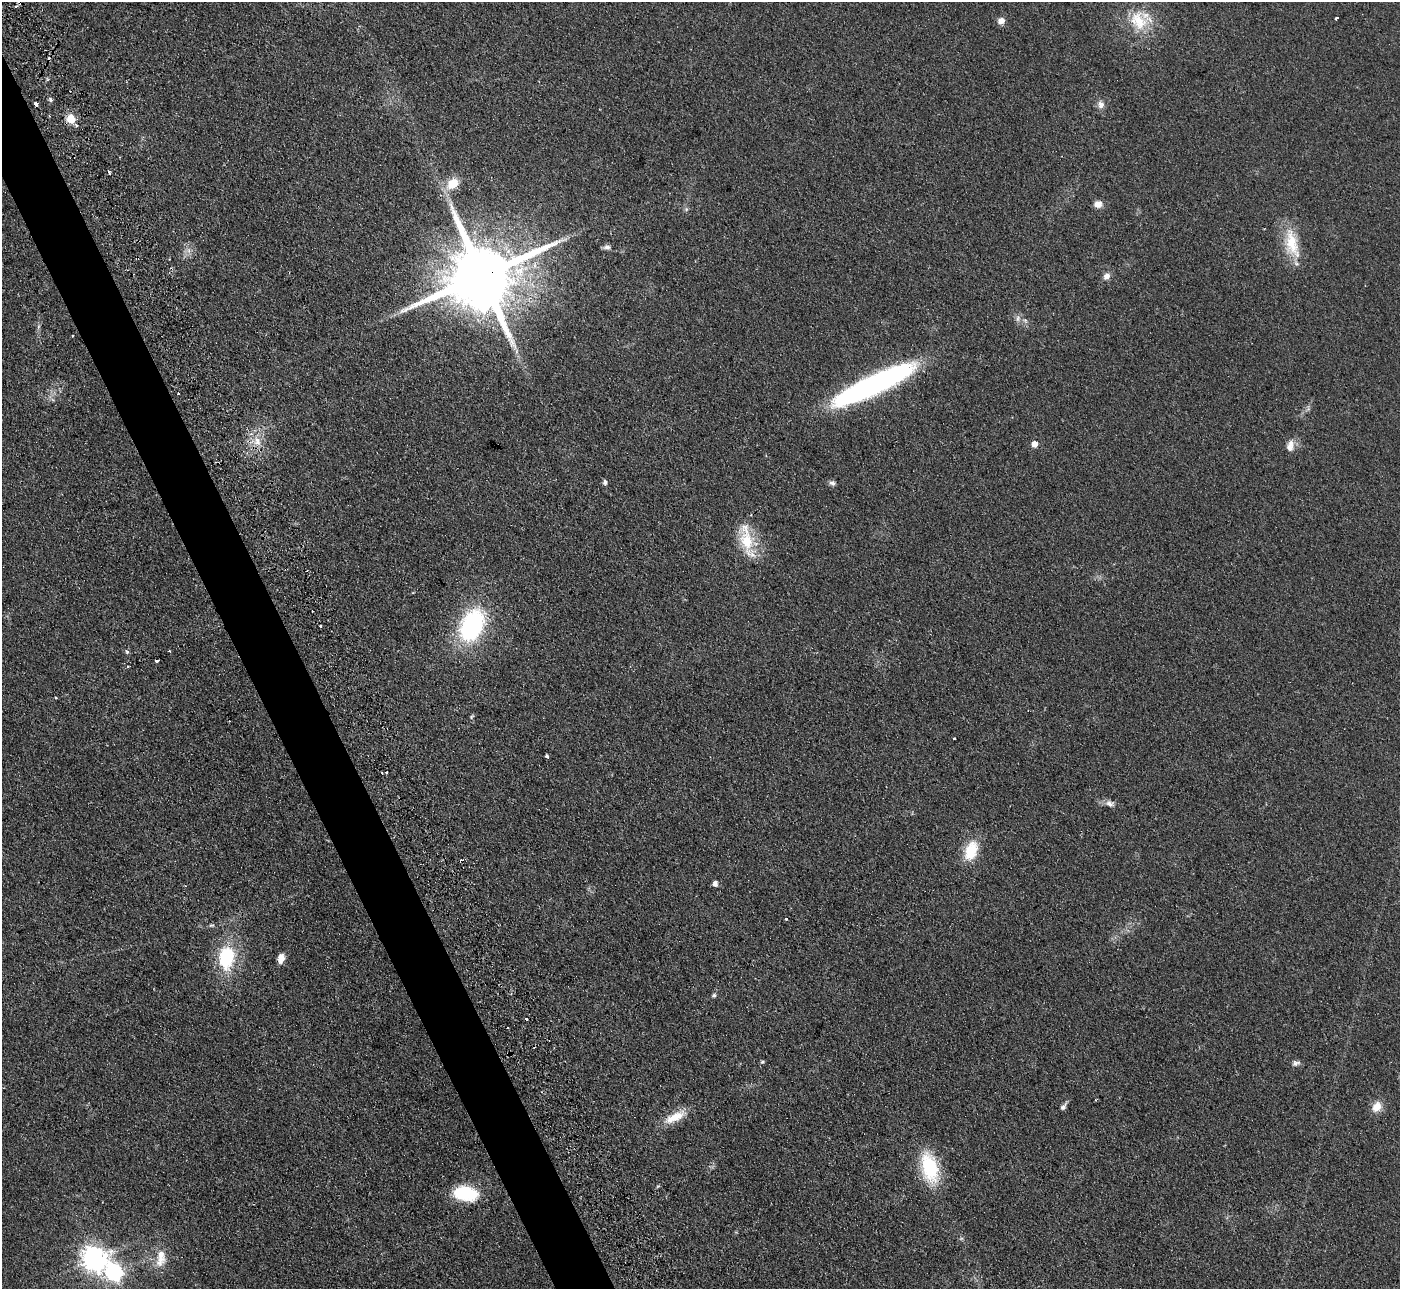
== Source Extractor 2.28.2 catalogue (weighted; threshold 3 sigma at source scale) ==
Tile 11 of 4 x 4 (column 3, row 3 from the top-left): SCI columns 2799-4196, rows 1574-2860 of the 5647 x 5607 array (HDU 1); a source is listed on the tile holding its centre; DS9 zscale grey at full resolution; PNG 1402 x 1291 px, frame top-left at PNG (2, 2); no overlay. Shown black and unused: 4% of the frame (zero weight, under 2 of 3 exposures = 3% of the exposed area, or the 3 px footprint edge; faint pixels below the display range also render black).
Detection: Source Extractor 2.28.2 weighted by HDU 2 'WHT'; one run over the whole footprint, this tile lists its part. Background 0.0882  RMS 0.0083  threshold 0.0373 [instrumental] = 3 sigma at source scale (4.5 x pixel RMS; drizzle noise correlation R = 1.50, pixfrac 1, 0.05/0.05 arcsec/px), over >= 5 px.
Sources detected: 56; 4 cosmic-ray / hot-pixel residue — not listed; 1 inside a brighter listed object's ellipse — not listed separately; the other 51 listed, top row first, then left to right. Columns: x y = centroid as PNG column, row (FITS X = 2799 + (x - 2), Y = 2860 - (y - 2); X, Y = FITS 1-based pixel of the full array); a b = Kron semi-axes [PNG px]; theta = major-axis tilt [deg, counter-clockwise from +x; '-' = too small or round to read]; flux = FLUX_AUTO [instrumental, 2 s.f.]
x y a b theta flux
16 6 5 4 - 1.4
1336 18 4 3 - 2.6
1001 21 8 7 - 4.7
1138 21 29 21 -59 30
51 100 5 4 - 2
36 104 4 3 - 18
1101 105 10 9 - 4.6
71 119 5 5 - 30
453 183 14 11 40 16
1098 204 10 9 - 5.1
1292 244 41 17 -77 28
607 247 9 6 -2 2.8
482 276 22 17 23 11000
1107 276 9 7 36 4.2
1018 318 10 6 73 2.8
38 326 7 4 88 1.5
874 384 79 15 25 260
178 393 3 2 - 1.5
257 441 14 9 -74 9.1
1034 444 5 5 - 8.2
1290 448 12 10 -69 5
605 482 6 5 - 2.2
832 483 7 6 - 2.4
746 538 39 15 -80 29
472 625 26 17 64 130
321 626 3 3 - 2.8
127 652 6 5 - 1.3
157 661 4 3 - 2.9
56 697 3 2 - 1.2
472 716 7 4 59 1.1
954 738 3 2 - 1.1
547 756 4 3 - 1.6
386 772 5 3 - 3.6
1109 803 13 8 -25 4.1
971 851 26 15 70 22
715 884 5 4 - 4.3
787 919 3 3 - 4.3
226 957 26 18 84 50
281 958 9 6 77 7.5
714 995 6 5 - 1.4
762 1062 5 4 - 1.2
1296 1063 10 7 10 2.7
1063 1107 9 5 56 2.8
1377 1107 15 12 51 8.8
675 1117 31 11 26 16
930 1168 31 16 -76 56
658 1186 5 4 - 0.85
465 1193 25 14 -9 42
161 1258 27 13 83 14
94 1259 9 9 - 710
114 1272 8 7 - 280
Overlapping masked pixels (flux is a lower limit): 1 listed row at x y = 482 276